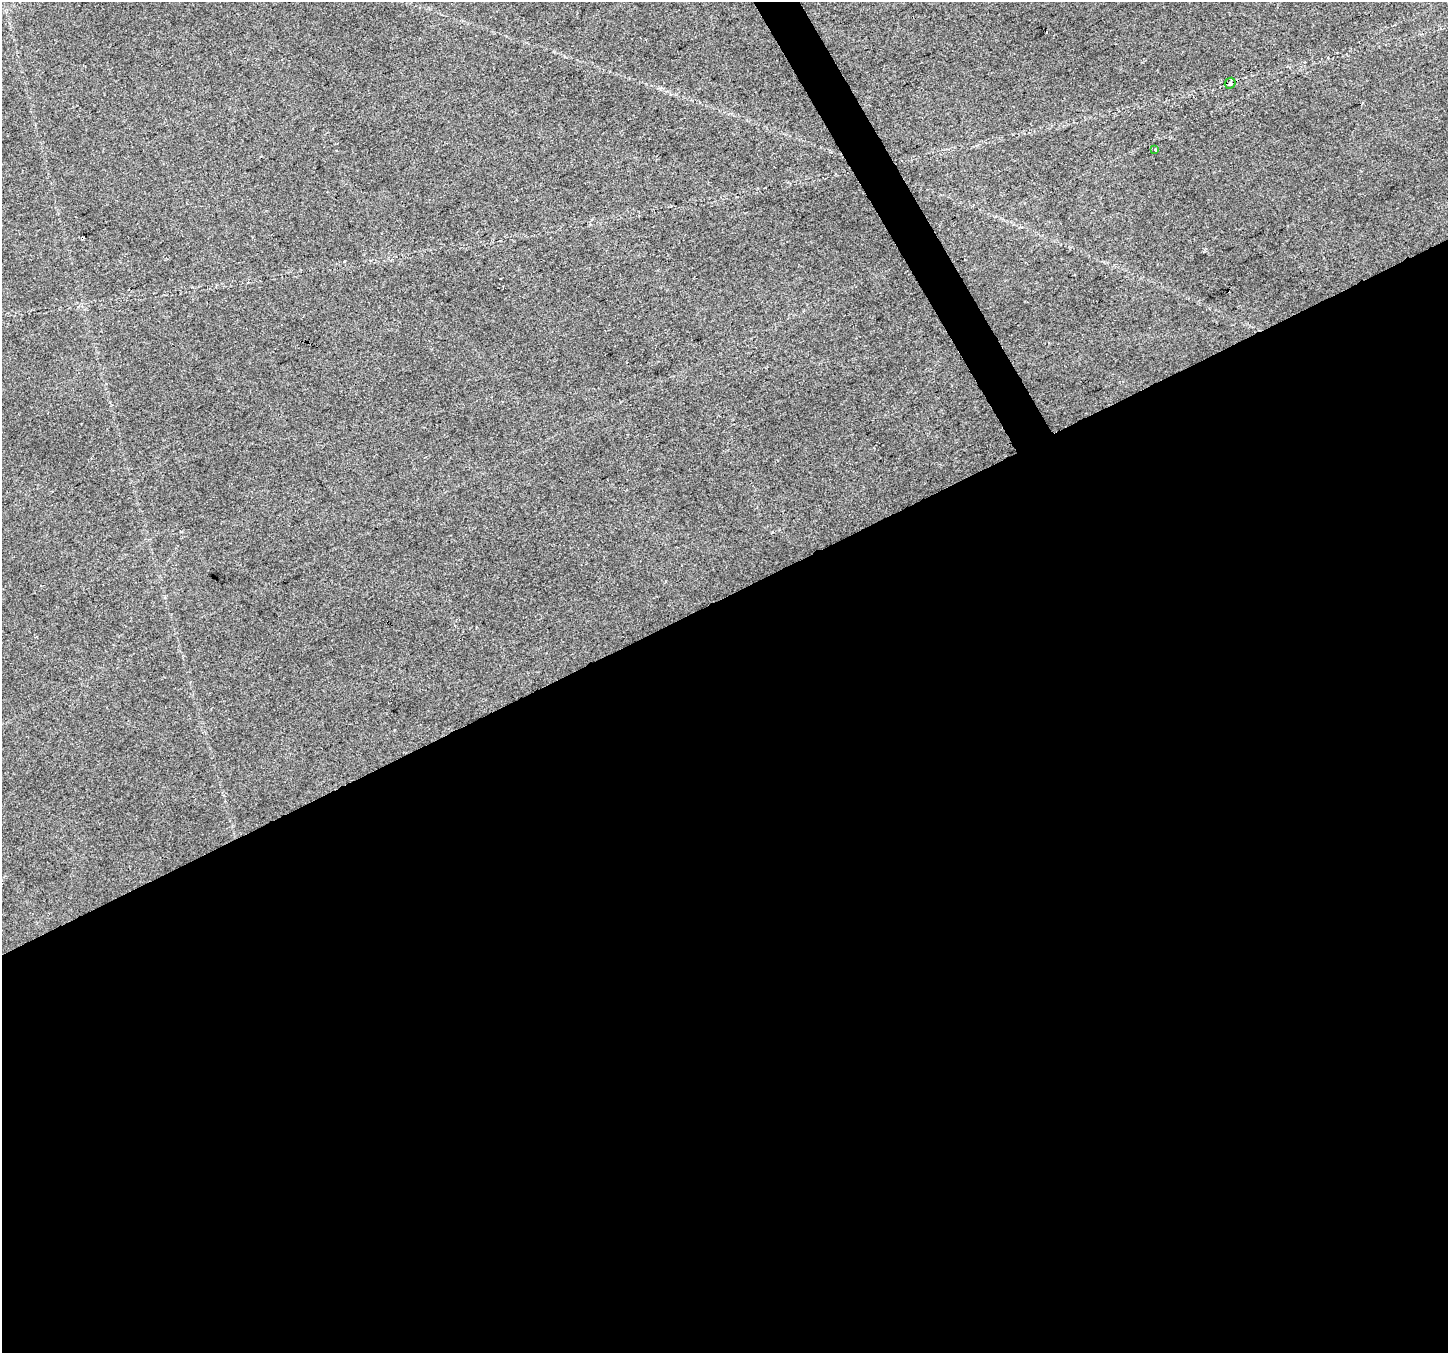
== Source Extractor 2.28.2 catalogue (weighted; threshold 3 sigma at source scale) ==
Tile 15 of 4 x 4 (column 3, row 4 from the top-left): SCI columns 2893-4338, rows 163-1513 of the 5783 x 5668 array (HDU 1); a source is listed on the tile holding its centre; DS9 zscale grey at full resolution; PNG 1450 x 1355 px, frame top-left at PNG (2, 2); each listed source drawn as its Kron ellipse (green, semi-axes under 4 px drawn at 4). Shown black and unused: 57% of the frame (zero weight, under 2 of 3 exposures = <1% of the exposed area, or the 3 px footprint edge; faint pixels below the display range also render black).
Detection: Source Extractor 2.28.2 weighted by HDU 2 'WHT'; one run over the whole footprint, this tile lists its part. Background 0.0539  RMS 0.0093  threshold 0.0421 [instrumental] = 3 sigma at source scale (4.5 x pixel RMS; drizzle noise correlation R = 1.50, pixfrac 1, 0.0396/0.0396 arcsec/px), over >= 5 px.
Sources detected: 3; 1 cosmic-ray / hot-pixel residue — neither listed nor drawn; the other 2 listed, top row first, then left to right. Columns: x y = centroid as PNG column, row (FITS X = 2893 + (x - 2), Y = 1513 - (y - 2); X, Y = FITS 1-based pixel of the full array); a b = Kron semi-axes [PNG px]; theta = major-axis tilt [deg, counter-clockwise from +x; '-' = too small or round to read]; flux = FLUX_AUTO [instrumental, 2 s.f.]
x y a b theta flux
1230 83 6 5 - 1.7
1155 149 3 3 - 1.4